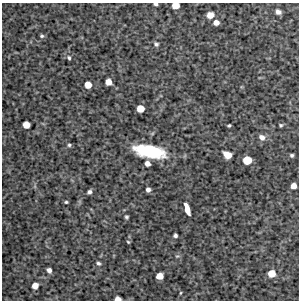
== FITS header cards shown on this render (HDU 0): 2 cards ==
NAXIS1  =                  297 /Length X axis
NAXIS2  =                  298 /Length Y axis

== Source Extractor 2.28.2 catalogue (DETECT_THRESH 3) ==
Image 297 x 298 px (HDU 0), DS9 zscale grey, 1 PNG px = 1 image px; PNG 301 x 302 px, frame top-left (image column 1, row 298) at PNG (2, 3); no overlay
Background 4640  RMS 190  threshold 569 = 3 sigma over >= 5 px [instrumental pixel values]
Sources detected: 37; all 37 listed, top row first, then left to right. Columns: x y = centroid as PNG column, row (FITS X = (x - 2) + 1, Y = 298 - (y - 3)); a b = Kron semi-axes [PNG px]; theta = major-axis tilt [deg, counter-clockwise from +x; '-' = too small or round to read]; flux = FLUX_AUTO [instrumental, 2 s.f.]
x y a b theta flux
155 4 4 3 - 30000
175 5 6 5 - 150000
278 12 5 4 - 52000
210 15 6 5 - 110000
216 22 5 5 - 80000
42 36 5 4 - 22000
156 44 6 5 - 26000
69 58 6 4 -69 22000
108 82 5 5 - 110000
88 85 5 5 - 130000
140 109 6 5 - 160000
26 125 5 5 - 150000
229 125 4 3 - 18000
281 125 4 3 - 17000
262 137 8 7 - 61000
69 145 5 5 - 22000
150 151 28 11 -11 790000
227 155 7 6 - 150000
292 155 4 4 - 23000
247 160 6 6 - 250000
147 163 5 5 - 70000
293 186 5 5 - 94000
148 190 4 4 - 39000
89 192 5 5 - 34000
66 202 4 3 - 17000
187 209 11 4 -74 200000
126 217 4 3 - 21000
175 235 4 4 - 29000
128 242 4 3 - 13000
177 256 6 4 39 19000
98 263 5 4 - 27000
49 270 5 4 - 51000
271 273 6 6 - 170000
160 276 6 5 - 130000
35 286 6 5 - 100000
180 293 5 3 - 11000
118 299 5 4 - 73000
At the frame edge (FLAGS 8, measured only in part): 3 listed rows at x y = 155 4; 175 5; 118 299